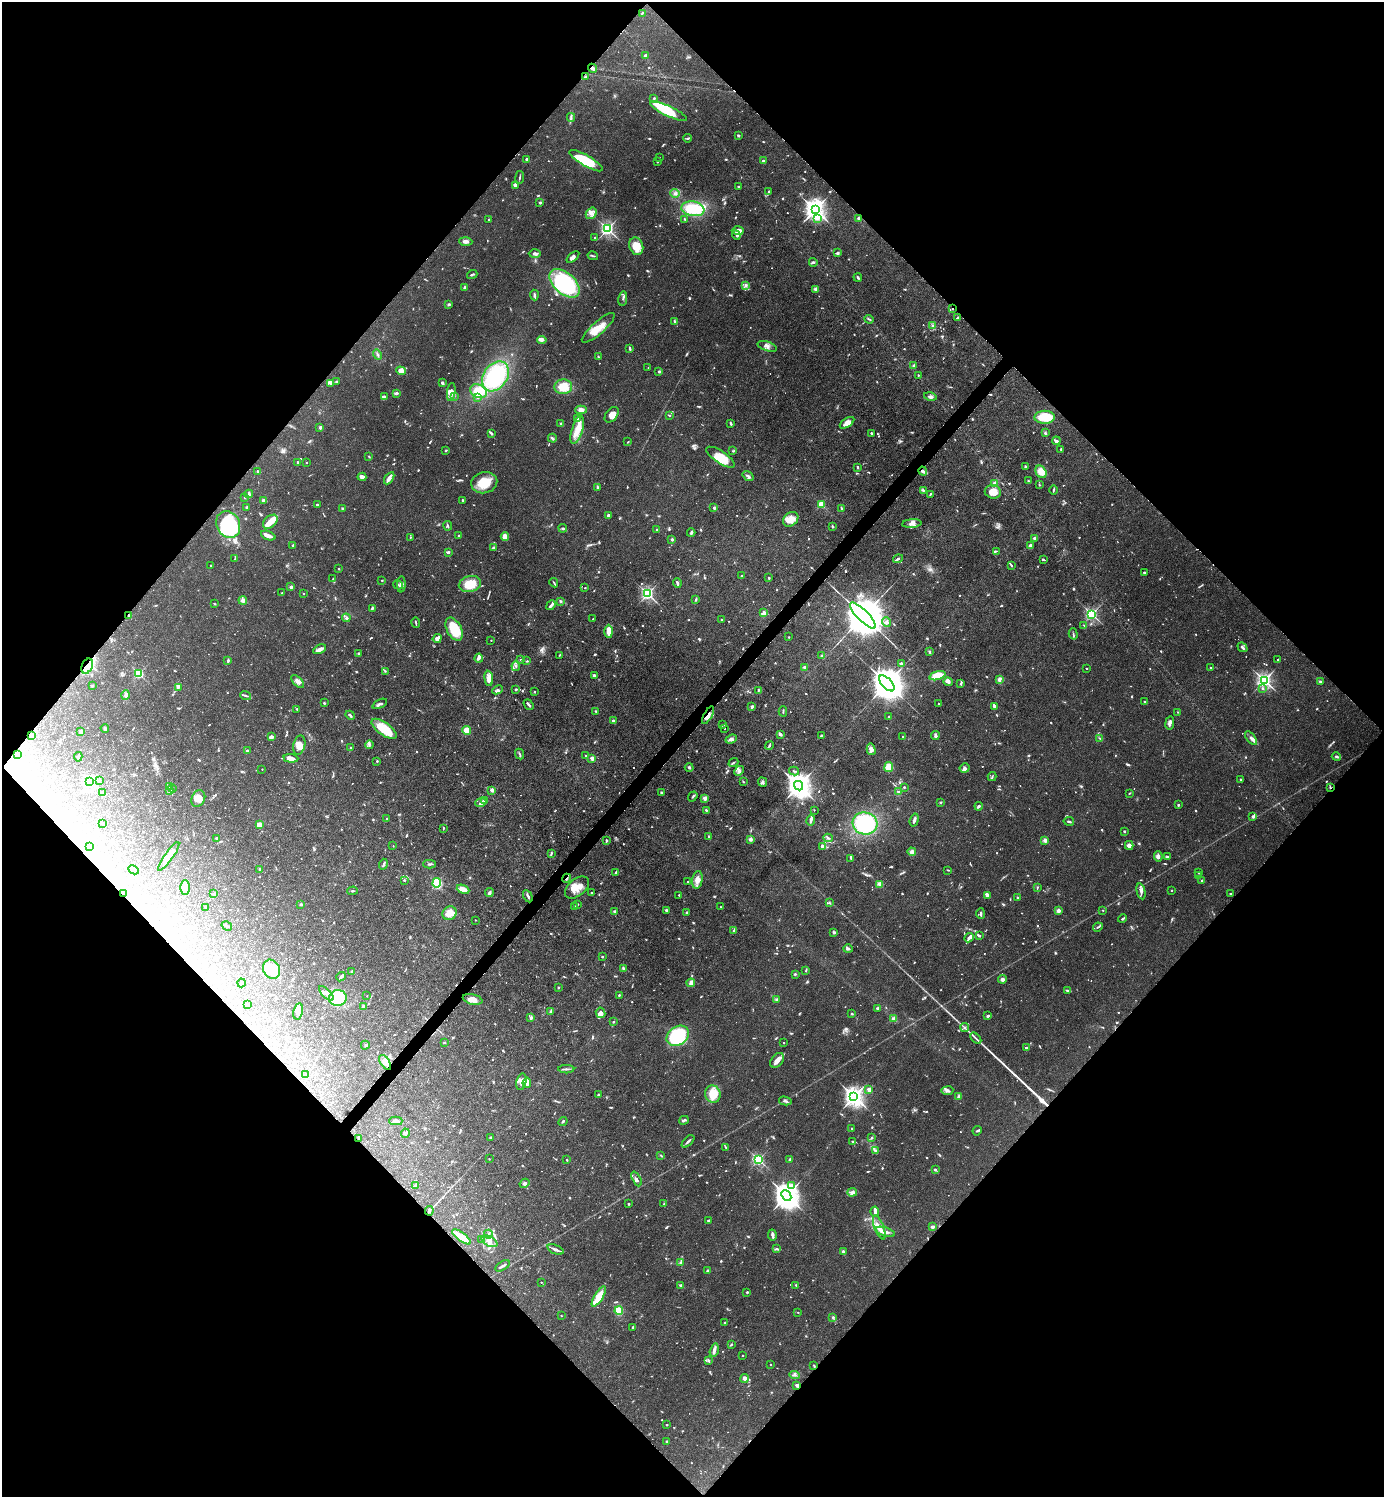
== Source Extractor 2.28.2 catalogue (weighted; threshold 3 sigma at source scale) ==
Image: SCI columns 298-5824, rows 1-5978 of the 5979 x 5978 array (HDU 1 of 3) = the unmasked area's bounding box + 8 px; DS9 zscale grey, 4 x 4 block average (1 PNG px = mean of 4 x 4 image px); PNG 1386 x 1499 px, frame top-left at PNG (2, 2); each listed source drawn as its Kron ellipse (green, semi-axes under 4 px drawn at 4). Shown black and unused: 51% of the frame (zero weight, under 3 of 6 exposures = <1% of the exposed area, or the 3 px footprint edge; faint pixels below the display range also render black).
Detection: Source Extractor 2.28.2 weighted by HDU 2 'WHT'. Background 0.0628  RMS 0.0046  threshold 0.0189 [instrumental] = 3 sigma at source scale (4.09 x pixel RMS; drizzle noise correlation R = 1.36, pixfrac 0.8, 0.05/0.05 arcsec/px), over >= 5 px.
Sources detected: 1583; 40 too faint to see at this stretch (4 x 4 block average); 17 inside a brighter object's white glare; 9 cosmic-ray / hot-pixel residue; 2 long thin detections or spike segments (spike, bleed or trail) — neither listed nor drawn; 50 coinciding with a brighter row at this scale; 100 inside a brighter listed object's ellipse — not listed separately; of the other 1365, all 500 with FLUX_AUTO >= 2.49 (the completeness limit of this list) listed and drawn (865 fainter detections not listed), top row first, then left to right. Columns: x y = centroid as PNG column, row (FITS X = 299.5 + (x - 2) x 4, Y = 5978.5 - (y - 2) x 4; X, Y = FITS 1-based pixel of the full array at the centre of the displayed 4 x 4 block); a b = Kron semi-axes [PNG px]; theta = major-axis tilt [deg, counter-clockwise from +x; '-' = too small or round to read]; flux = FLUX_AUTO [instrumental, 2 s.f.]
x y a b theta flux
642 13 4 2 - 3
646 55 4 3 - 5.4
592 68 5 3 - 6.1
585 77 3 2 - 4.1
654 98 2 2 - 8.6
669 111 20 5 -25 100
571 117 4 2 - 4.4
739 135 3 2 - 3
688 138 4 2 - 3.8
659 158 2 2 - 3.1
526 159 2 2 - 3.1
586 161 19 5 -30 110
763 161 2 2 - 20
657 162 2 2 - 4.1
520 177 6 2 83 3.4
515 185 4 3 - 7.5
738 187 2 2 - 3.4
769 192 3 2 - 5.7
675 193 5 3 - 7
540 203 2 2 - 20
693 209 11 7 -10 110
815 210 4 3 - 2200
591 213 6 5 - 13
818 218 3 2 - 4.3
859 218 2 2 - 28
489 219 2 2 - 8
685 219 3 2 - 3.3
607 229 2 2 - 800
738 231 6 4 -1 17
736 235 5 2 - 4.7
595 238 2 2 - 5.3
466 241 6 3 -3 10
636 246 9 7 -70 48
837 253 4 3 - 3.9
535 254 6 3 1 7.8
593 256 5 2 - 3.9
573 257 7 4 42 9.9
813 262 4 2 - 3.7
472 274 5 2 - 5
858 277 4 2 - 4.5
565 283 18 10 -42 290
746 286 4 2 - 3.4
464 287 3 2 - 4.8
816 289 2 2 - 15
534 295 5 2 - 6.2
623 298 7 2 81 3.9
449 304 4 2 - 3.2
952 309 2 2 - 3.4
958 318 4 2 - 4.1
869 319 5 2 - 3.2
674 321 3 2 - 3.5
933 325 3 3 - 3.8
598 328 21 6 42 46
542 340 5 2 - 7.7
767 346 10 4 -17 11
630 348 3 2 - 4.3
378 355 5 3 - 5.7
598 357 2 2 - 3.8
914 366 2 2 - 43
648 368 2 2 - 2.6
401 371 5 4 - 29
659 371 2 2 - 18
918 375 2 2 - 5.9
495 376 16 12 56 210
336 381 3 2 - 3.2
330 383 4 2 - 4
442 383 4 2 - 9.9
563 387 9 7 5 55
478 391 8 6 -26 59
451 392 9 4 82 11
396 393 4 2 - 8.6
454 396 4 2 - 2.9
384 397 4 2 - 6.9
478 397 2 2 - 4.7
930 397 6 3 -13 7.8
581 410 6 4 2 14
612 415 9 5 52 19
669 415 3 2 - 2.8
1045 417 10 6 0 74
577 418 4 3 - 6.8
730 423 4 2 - 3.8
847 423 8 4 34 19
561 424 2 2 - 26
320 427 2 2 - 30
577 430 15 5 73 37
491 433 4 2 - 4.9
871 433 2 2 - 11
1045 433 3 3 - 3.1
552 438 4 2 - 6
1056 441 4 3 - 6.9
628 442 2 2 - 3.2
1061 449 2 2 - 4.1
446 451 2 2 - 3.4
733 451 4 2 - 2.7
369 456 2 2 - 2.7
720 457 16 6 -34 59
298 462 2 2 - 5.4
306 463 2 2 - 2.7
858 467 3 2 - 4.2
1025 467 3 3 - 3.4
923 471 4 3 - 6.1
258 472 4 2 - 5.9
1041 472 6 5 - 30
748 476 6 2 -35 7
362 477 4 4 - 10
389 478 7 4 57 13
1028 481 4 2 - 2.9
484 483 13 10 13 69
995 484 2 2 - 91
1039 485 3 2 - 2.6
598 487 3 3 - 3
923 490 3 3 - 3.4
1053 490 4 2 - 3.6
993 492 8 6 -12 36
249 494 4 2 - 8.8
930 494 3 2 - 3.2
244 498 2 2 - 2.8
263 500 4 3 - 4.3
462 500 2 2 - 2.9
821 504 2 2 - 160
317 505 2 2 - 15
247 508 4 2 - 6.1
342 508 2 2 - 4.4
714 508 2 2 - 20
841 508 3 2 - 3.9
608 515 2 2 - 22
791 519 8 6 40 37
270 522 8 5 42 27
228 524 14 11 -63 300
912 524 10 3 5 12
448 526 5 2 - 3.4
832 526 4 2 - 3
563 528 4 2 - 3.2
657 530 2 2 - 21
691 533 4 2 - 5.9
459 535 2 2 - 10
268 536 8 3 -22 12
410 537 3 2 - 3.2
505 537 4 3 - 31
1034 538 2 2 - 34
672 539 2 2 - 19
293 545 2 2 - 22
1030 546 2 2 - 32
493 548 2 2 - 30
996 551 2 2 - 2.8
448 552 3 2 - 5.1
235 559 3 2 - 2.7
898 559 5 2 - 6.4
1043 559 3 2 - 3.2
211 565 2 2 - 3
1011 566 3 2 - 2.5
338 569 2 2 - 6.7
1145 572 3 2 - 4.7
742 576 2 2 - 4
769 578 2 2 - 4.1
333 579 2 2 - 2.7
382 580 2 2 - 5
554 583 5 2 - 2.9
677 583 5 2 - 5.9
401 584 8 3 86 10
470 584 11 8 14 53
398 585 5 2 - 3.2
291 587 2 2 - 34
585 588 2 2 - 5
282 593 2 2 - 4.2
303 594 2 2 - 5.5
647 594 2 2 - 690
695 599 4 2 - 2.9
243 600 4 3 - 8.2
560 601 3 3 - 3.6
215 604 3 2 - 2.7
551 605 5 2 - 8.5
372 608 2 2 - 6
764 613 3 3 - 9.2
1092 614 2 2 - 620
129 616 2 2 - 4.3
863 616 17 5 -45 21000
346 618 4 4 - 6
593 619 2 2 - 6.1
722 620 2 2 - 3
416 622 5 2 - 4.3
887 622 5 3 - 6
1084 625 2 2 - 2.5
454 629 12 7 -62 98
609 631 6 3 -88 28
1073 634 6 2 -74 3.5
789 637 2 2 - 4.9
437 638 5 4 - 19
491 640 2 2 - 4.2
1243 647 5 2 - 7.6
320 649 7 2 25 19
929 652 4 2 - 4.4
359 654 2 2 - 20
559 655 3 2 - 2.7
822 655 4 2 - 3
479 658 4 3 - 9.8
521 660 3 2 - 2.8
1278 660 2 2 - 3.1
228 661 3 2 - 5.9
527 661 3 2 - 2.9
901 663 3 2 - 6.5
87 666 8 5 65 21
516 666 5 3 - 7.1
805 668 2 2 - 46
1086 668 2 2 - 4.7
1211 668 2 2 - 7
385 671 3 2 - 2.6
139 674 2 2 - 310
594 675 3 2 - 10
937 676 8 4 16 50
489 678 7 4 -84 21
999 679 4 2 - 12
1264 680 3 2 - 1000
298 681 8 4 -47 13
948 682 5 2 - 15
1320 682 2 2 - 23
887 683 10 5 -46 10000
961 684 2 2 - 3.2
92 686 2 2 - 13
178 687 3 2 - 3.1
1263 688 3 2 - 3.5
516 689 2 2 - 14
497 690 5 4 - 5.9
758 690 3 2 - 2.7
534 692 2 2 - 2.6
126 695 5 3 - 8.4
246 695 6 2 -20 4.4
1144 702 2 2 - 14
324 703 3 2 - 3
380 704 8 2 26 8.7
938 704 2 2 - 3.3
529 705 6 2 -52 7.2
994 706 4 2 - 10
752 707 2 2 - 32
297 709 2 2 - 3.6
596 711 2 2 - 3.4
783 711 5 2 - 3.6
1178 712 2 2 - 3.8
350 715 5 2 - 5.8
708 715 10 3 60 15
889 717 2 2 - 8.7
613 721 2 2 - 39
1170 723 7 3 82 8.6
723 725 3 2 - 2.9
105 729 4 2 - 7.8
384 729 15 6 -36 83
724 729 2 2 - 2.5
467 730 4 4 - 48
81 732 4 2 - 9.8
780 734 2 2 - 13
821 735 3 2 - 2.8
31 736 4 3 - 4.1
935 736 4 3 - 6.1
272 737 3 3 - 8.3
903 737 2 2 - 2.8
1100 738 4 2 - 2.7
1251 738 8 3 -52 8.2
731 739 6 4 20 12
299 745 10 6 76 20
369 745 4 2 - 5.1
769 745 4 2 - 3.7
350 748 3 2 - 3
871 749 6 4 -77 14
247 751 2 2 - 23
519 754 5 2 - 4.3
18 755 2 2 - 2.6
586 756 2 2 - 3.4
78 757 5 2 - 4
1336 757 5 2 - 4.5
291 758 7 3 -5 18
592 758 2 2 - 60
377 761 2 2 - 2.8
733 762 5 2 - 3.8
689 767 4 3 - 3.5
889 767 5 4 - 29
964 768 5 4 - 7.4
262 769 2 2 - 3.4
739 771 5 4 - 8.7
794 771 5 2 - 4
992 777 4 2 - 3.3
1241 779 2 2 - 8
99 780 4 2 - 4.9
90 782 2 2 - 690
743 782 2 2 - 2.6
763 782 5 4 - 5.8
799 786 5 4 - 3700
170 787 3 3 - 3.9
904 787 2 2 - 9.7
1330 787 3 2 - 3
172 789 4 2 - 3.4
169 790 4 2 - 3.1
492 790 2 2 - 17
103 792 2 2 - 3.1
898 792 2 2 - 6.7
661 793 4 2 - 2.8
1129 793 2 2 - 2.9
693 796 5 2 - 3.4
705 798 2 2 - 68
198 799 8 6 64 26
484 800 2 2 - 33
481 802 5 4 - 8.1
941 802 2 2 - 15
1178 805 2 2 - 3.7
979 806 4 2 - 5.5
706 810 3 2 - 3.2
814 810 2 2 - 3.1
1253 816 2 2 - 23
386 819 2 2 - 4.1
811 820 5 2 - 9.6
914 820 6 2 73 11
1069 821 5 2 - 3.8
103 823 2 2 - 4.2
865 823 12 11 - 230
259 825 2 2 - 49
443 828 3 2 - 3.2
1124 831 2 2 - 14
708 836 2 2 - 2.9
217 838 2 2 - 6.4
828 838 4 3 - 4.8
750 839 3 3 - 7.5
606 840 3 2 - 3.8
1045 840 2 2 - 62
1129 845 4 3 - 11
393 846 2 2 - 3
89 847 2 2 - 54
822 847 4 3 - 11
912 852 4 4 - 9.3
551 853 4 2 - 3.8
169 856 17 4 55 36
1158 856 5 3 - 6.8
1168 857 3 3 - 6.9
851 858 2 2 - 4
383 864 5 2 - 4.7
429 864 6 2 1 5
259 869 2 2 - 16
134 870 5 3 - 11
948 870 3 2 - 2.5
616 873 3 2 - 3.5
1199 873 2 2 - 3.6
1198 876 2 2 - 24
567 878 5 2 - 4.6
404 880 2 2 - 3.7
697 880 9 5 81 20
1202 880 2 2 - 10
687 882 2 2 - 3.5
437 883 5 3 - 200
880 884 2 2 - 110
185 887 7 5 90 31
577 887 14 8 40 34
1037 887 4 2 - 2.9
463 889 6 4 -24 23
1172 890 2 2 - 4.8
352 891 5 2 - 3.5
1141 891 8 3 -77 9.8
489 893 4 2 - 6.9
591 893 2 2 - 7.1
124 894 2 2 - 4.9
213 894 3 2 - 2.7
1230 894 2 2 - 10
679 895 2 2 - 5.1
987 895 4 3 - 15
528 896 6 2 -62 6.4
1018 898 3 2 - 2.8
829 903 4 2 - 3.3
301 904 2 2 - 6.3
577 904 2 2 - 12
574 906 3 2 - 3.1
721 907 2 2 - 3.1
206 908 3 2 - 3.2
666 910 3 2 - 5.6
1103 910 2 2 - 3.1
615 911 2 2 - 24
1058 911 2 2 - 61
686 912 4 2 - 2.5
449 913 7 6 - 35
981 913 5 2 - 6.4
1123 919 4 2 - 4.7
475 920 2 2 - 3.3
227 926 5 2 - 3.5
1098 927 5 2 - 3.3
734 931 3 3 - 4.5
834 933 3 3 - 4.5
979 936 3 2 - 4.7
969 938 5 2 - 14
848 949 5 2 - 5.3
602 957 2 2 - 11
623 968 3 2 - 4.6
271 969 10 8 -64 78
352 971 2 2 - 11
806 971 3 2 - 3.3
795 974 3 2 - 3.9
341 977 5 2 - 6.2
1002 979 4 3 - 10
241 983 4 2 - 2.8
691 983 4 3 - 16
558 987 2 2 - 3.1
1068 990 4 2 - 9.3
326 993 9 3 -44 12
619 995 3 2 - 3.2
367 996 2 2 - 2.6
338 998 9 8 - 150
473 999 10 5 -13 23
777 1000 2 2 - 34
247 1005 2 2 - 2.9
363 1006 2 2 - 32
878 1008 3 2 - 7
298 1011 8 5 77 16
550 1011 3 2 - 2.5
601 1013 5 4 - 12
852 1014 2 2 - 6.8
988 1016 2 2 - 12
531 1017 4 3 - 7.1
894 1019 2 2 - 74
614 1022 2 2 - 5.3
965 1028 4 2 - 4.5
678 1036 12 9 35 260
976 1038 6 2 -46 5.2
444 1042 3 2 - 2.8
784 1043 2 2 - 4.7
365 1045 4 2 - 3.7
1026 1048 2 2 - 15
777 1060 8 5 52 14
385 1062 8 4 -57 19
566 1069 8 2 1 5.9
305 1075 2 2 - 5.9
521 1082 8 5 77 15
527 1083 5 4 - 21
869 1089 2 2 - 60
947 1091 6 4 7 7.9
713 1094 8 7 - 58
598 1095 3 2 - 3.2
854 1097 4 3 - 2000
959 1097 4 3 - 8.6
785 1101 6 3 -14 6.5
684 1120 5 2 - 5.1
396 1121 7 4 0 17
563 1121 5 2 - 2.9
852 1128 2 2 - 12
977 1131 5 2 - 3.7
405 1133 4 2 - 6.4
490 1137 3 2 - 3.3
359 1138 2 2 - 3
871 1138 3 2 - 3.6
688 1141 8 2 44 7.7
852 1142 2 2 - 8.2
725 1147 3 2 - 2.5
875 1151 3 2 - 5.3
661 1155 3 2 - 2.5
489 1159 2 2 - 3.4
567 1160 2 2 - 3.3
758 1160 2 2 - 530
789 1160 4 2 - 3.3
935 1169 2 2 - 15
637 1179 8 2 -64 4.6
524 1183 5 3 - 5.8
415 1186 2 2 - 6.5
792 1186 3 2 - 56
852 1192 5 3 - 7.7
786 1196 6 4 -49 4400
628 1204 2 2 - 14
664 1204 3 2 - 2.5
429 1211 5 2 - 6.2
875 1212 5 3 - 11
709 1221 3 3 - 5.1
879 1227 13 4 -69 26
932 1227 2 2 - 36
885 1232 10 3 -17 14
488 1234 4 2 - 2.6
772 1235 5 2 - 13
461 1237 11 3 -37 50
482 1240 3 2 - 2.9
489 1241 8 5 -27 14
777 1249 4 2 - 3.4
556 1250 8 2 -21 12
843 1252 4 3 - 5.3
680 1263 2 2 - 3.7
503 1266 8 2 31 6.7
707 1271 3 2 - 3.5
541 1282 2 2 - 3.5
796 1285 3 2 - 3.1
680 1286 4 2 - 3.7
747 1292 2 2 - 13
599 1296 11 4 59 75
619 1311 4 3 - 48
798 1312 2 2 - 3
561 1316 2 2 - 3.5
833 1317 3 3 - 3.7
725 1323 2 2 - 16
633 1327 3 2 - 4.7
731 1345 3 2 - 3.3
714 1350 7 3 75 16
742 1355 2 2 - 3.5
709 1361 4 2 - 3.6
770 1364 2 2 - 4.8
814 1366 3 2 - 2.6
794 1375 5 2 - 4.6
745 1378 4 4 - 12
797 1385 2 2 - 40
666 1425 2 2 - 7.1
667 1441 2 2 - 4.8
Overlapping masked pixels (flux is a lower limit): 15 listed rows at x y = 592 68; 585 77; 952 309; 923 471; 129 616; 87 666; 708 715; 31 736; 1330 787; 567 878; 124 894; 359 1138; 429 1211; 461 1237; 797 1385
Diffuse or blended objects may show on this block-average render without a row.